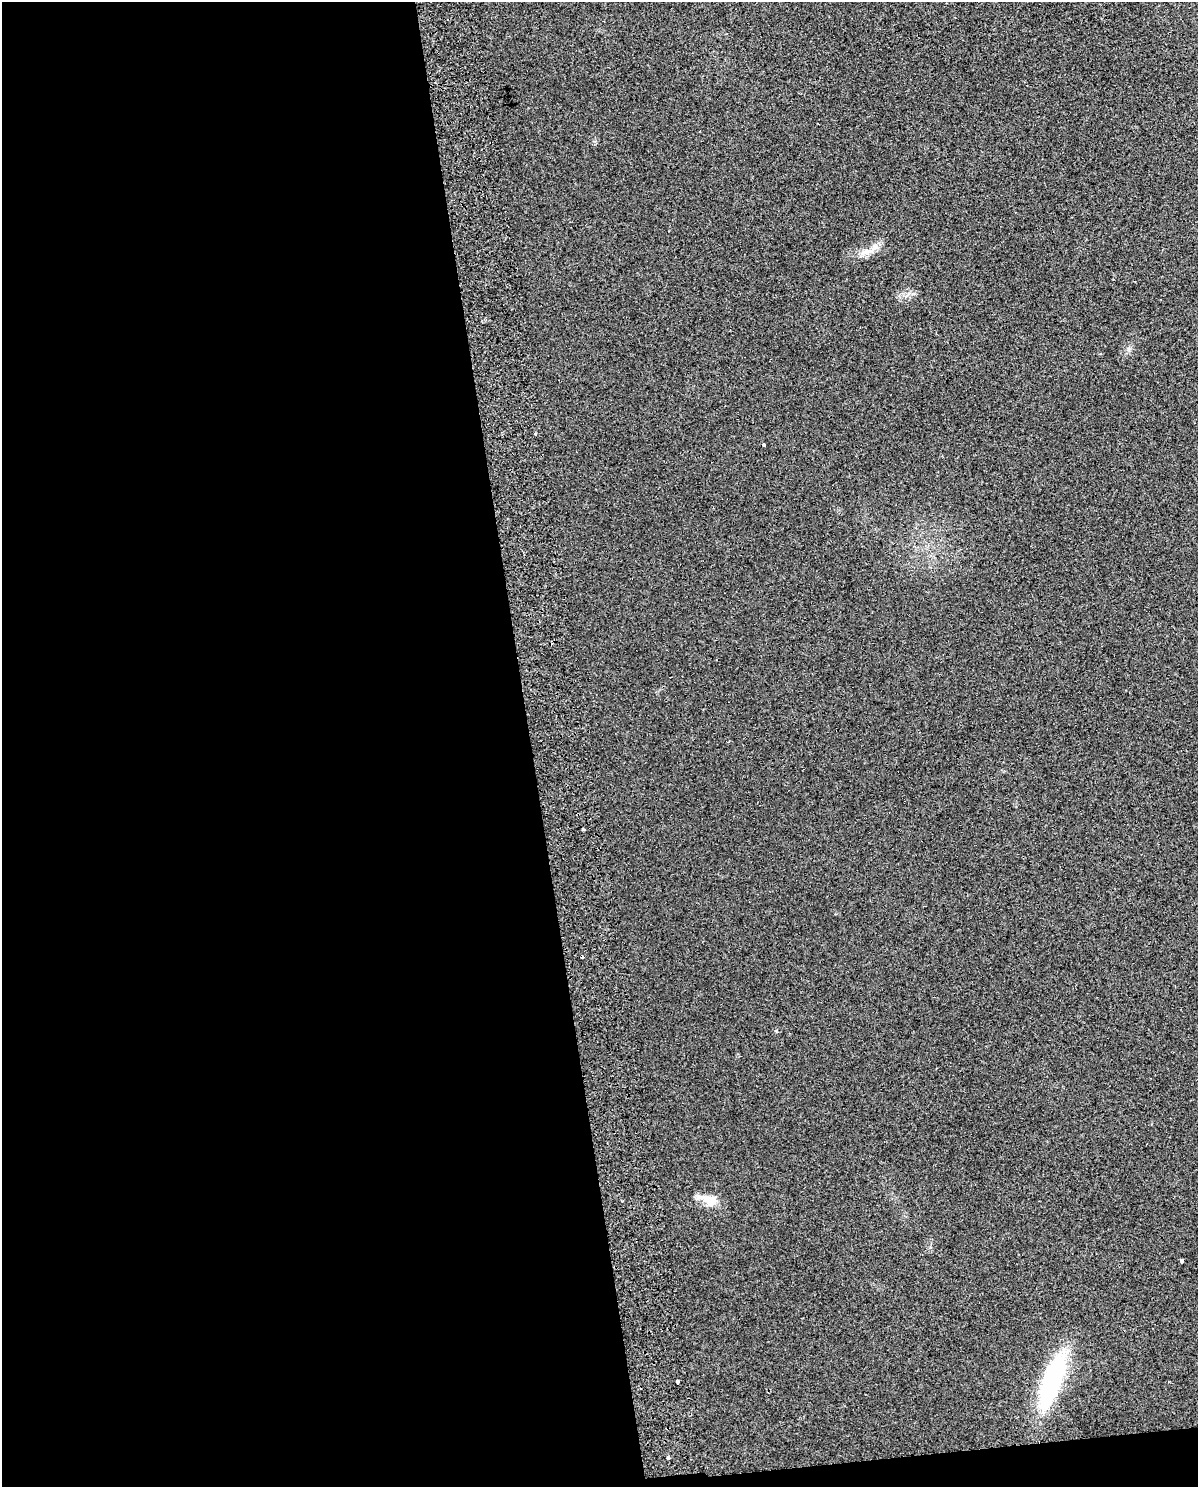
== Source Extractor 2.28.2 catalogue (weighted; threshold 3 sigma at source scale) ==
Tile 9 of 4 x 3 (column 1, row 3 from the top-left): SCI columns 56-1251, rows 33-1517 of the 4897 x 4562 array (HDU 1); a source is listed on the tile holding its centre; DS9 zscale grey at full resolution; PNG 1200 x 1489 px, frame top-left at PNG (2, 2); no overlay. Shown black and unused: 45% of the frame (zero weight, under 2 of 3 exposures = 3% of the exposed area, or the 3 px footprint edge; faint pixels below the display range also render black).
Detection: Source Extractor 2.28.2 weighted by HDU 2 'WHT'; one run over the whole footprint, this tile lists its part. Background 0.0239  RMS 0.0069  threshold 0.0309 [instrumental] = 3 sigma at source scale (4.5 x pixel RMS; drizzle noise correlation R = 1.50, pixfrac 1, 0.0396/0.0396 arcsec/px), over >= 5 px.
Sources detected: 12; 3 cosmic-ray / hot-pixel residue — not listed; the other 9 listed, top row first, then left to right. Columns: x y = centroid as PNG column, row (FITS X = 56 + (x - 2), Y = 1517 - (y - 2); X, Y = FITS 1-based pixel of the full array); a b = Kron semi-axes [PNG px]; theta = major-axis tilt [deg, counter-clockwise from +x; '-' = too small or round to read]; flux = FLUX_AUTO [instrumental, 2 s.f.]
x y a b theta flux
866 252 16 8 12 6
535 434 3 3 - 0.74
764 445 3 3 - 8.4
583 830 3 3 - 1.5
710 1200 22 15 -20 10
1182 1261 4 3 - 2.5
1052 1379 64 19 69 80
677 1382 3 3 - 3.1
668 1458 4 3 - 6.3